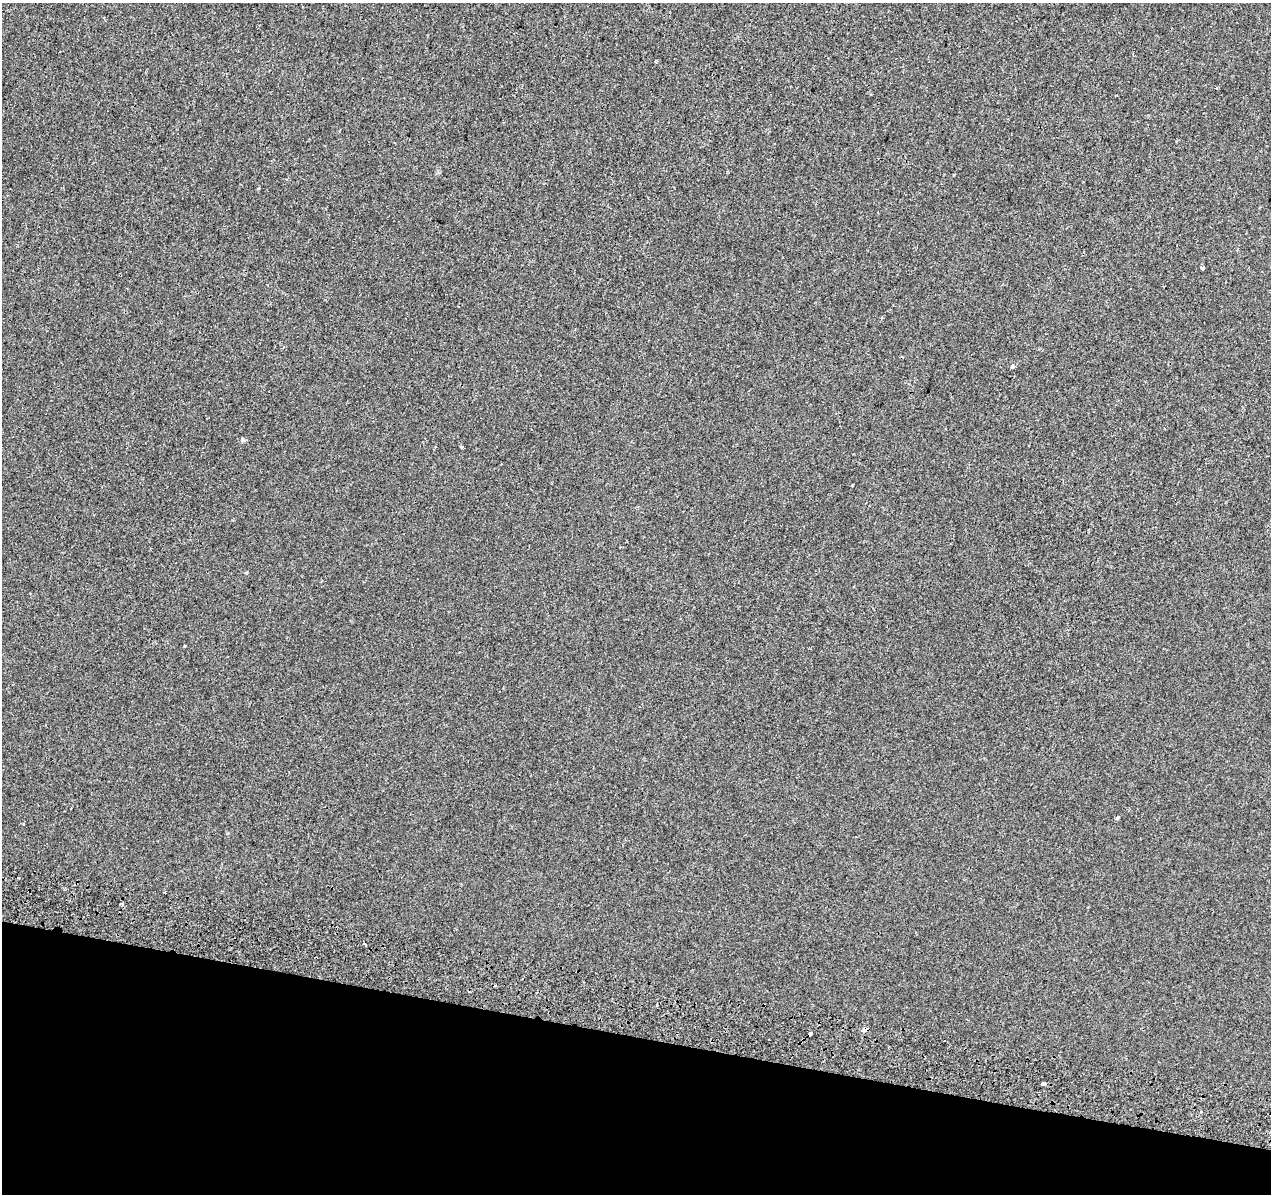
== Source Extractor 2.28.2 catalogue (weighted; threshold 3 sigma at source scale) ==
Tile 15 of 4 x 4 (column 3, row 4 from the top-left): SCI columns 2564-3832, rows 340-1531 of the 5120 x 5387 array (HDU 1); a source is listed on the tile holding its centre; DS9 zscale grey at full resolution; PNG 1273 x 1196 px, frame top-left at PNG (2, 3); no overlay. Shown black and unused: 13% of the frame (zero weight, under 2 of 3 exposures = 3% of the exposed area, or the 3 px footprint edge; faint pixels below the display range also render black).
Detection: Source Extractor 2.28.2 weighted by HDU 2 'WHT'; one run over the whole footprint, this tile lists its part. Background -8.78e-04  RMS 0.0049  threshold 0.022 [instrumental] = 3 sigma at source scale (4.5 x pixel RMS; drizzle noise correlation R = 1.50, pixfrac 1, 0.0396/0.0396 arcsec/px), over >= 5 px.
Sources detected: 15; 4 cosmic-ray / hot-pixel residue — not listed; the other 11 listed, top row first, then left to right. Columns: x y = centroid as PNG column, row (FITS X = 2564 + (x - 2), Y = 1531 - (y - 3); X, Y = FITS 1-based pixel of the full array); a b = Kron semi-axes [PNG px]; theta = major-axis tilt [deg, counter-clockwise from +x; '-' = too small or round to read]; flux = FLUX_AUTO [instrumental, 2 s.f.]
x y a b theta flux
1216 88 3 2 - 0.8
954 175 3 2 - 0.41
1202 267 3 3 - 7.2
1012 367 5 4 - 0.67
242 440 6 4 47 0.76
462 447 3 3 - 1.5
852 485 3 2 - 0.45
1117 817 4 3 - 2.5
122 904 3 3 - 3.7
865 1030 5 3 - 4.3
1044 1084 4 3 - 6.7
Overlapping masked pixels (flux is a lower limit): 1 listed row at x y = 865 1030